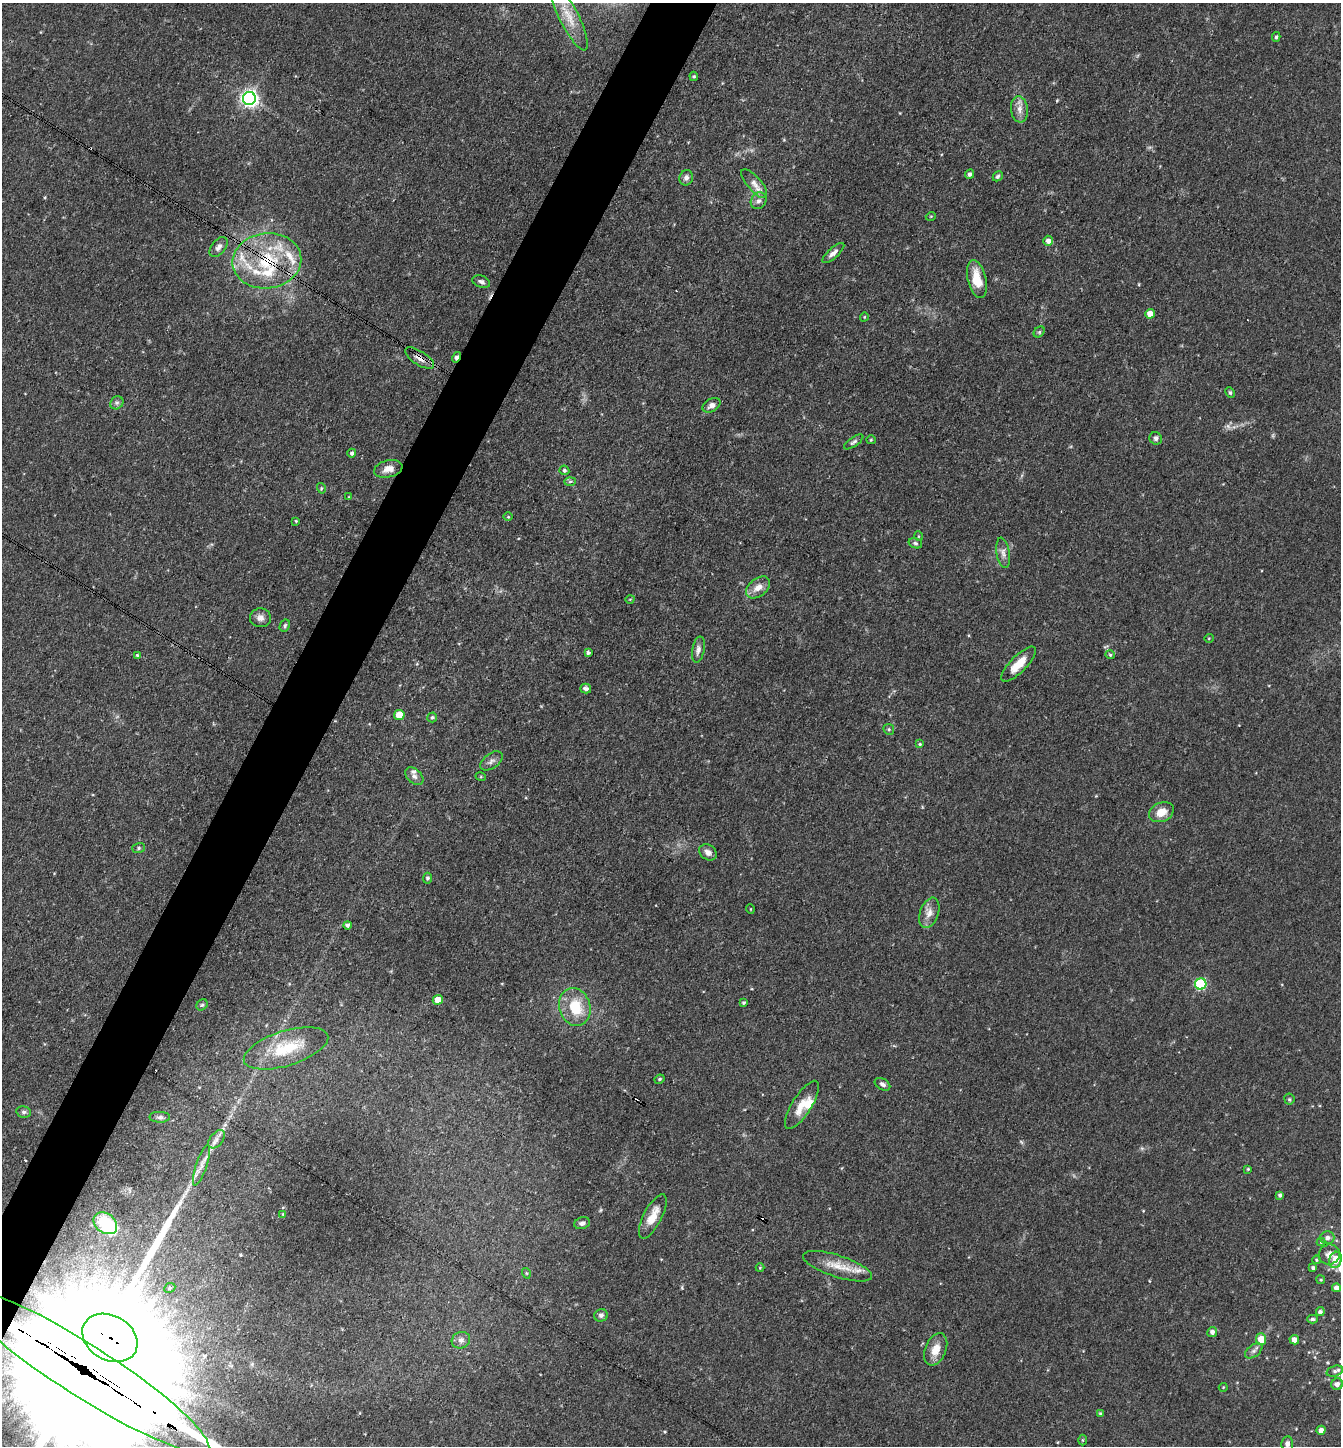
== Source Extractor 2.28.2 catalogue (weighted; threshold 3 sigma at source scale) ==
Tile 7 of 4 x 4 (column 3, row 2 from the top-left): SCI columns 2960-4298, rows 2887-4330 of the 5782 x 5773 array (HDU 1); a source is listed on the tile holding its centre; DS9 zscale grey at full resolution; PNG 1343 x 1448 px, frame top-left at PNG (2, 3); each listed source drawn as its Kron ellipse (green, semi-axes under 4 px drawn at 4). Shown black and unused: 4% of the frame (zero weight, under 3 of 4 exposures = <1% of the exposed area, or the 3 px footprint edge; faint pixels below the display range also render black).
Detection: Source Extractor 2.28.2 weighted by HDU 2 'WHT'; one run over the whole footprint, this tile lists its part. Background 0.118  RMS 0.0077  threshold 0.0347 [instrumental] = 3 sigma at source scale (4.5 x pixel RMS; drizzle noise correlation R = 1.50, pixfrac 1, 0.05/0.05 arcsec/px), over >= 5 px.
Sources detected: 126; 1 inside a brighter object's white glare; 4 cosmic-ray / hot-pixel residue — neither listed nor drawn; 7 inside a brighter listed object's ellipse — not listed separately; the other 114 listed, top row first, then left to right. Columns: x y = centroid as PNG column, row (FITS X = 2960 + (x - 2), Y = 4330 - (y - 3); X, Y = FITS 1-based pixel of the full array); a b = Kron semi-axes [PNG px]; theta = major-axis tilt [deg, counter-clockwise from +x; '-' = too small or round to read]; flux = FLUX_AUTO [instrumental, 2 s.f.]
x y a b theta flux
569 17 37 9 -63 17
1276 37 5 4 - 1.2
694 76 5 4 - 1.1
249 98 6 6 - 310
1019 109 13 8 -83 5.5
970 174 5 4 - 2.2
998 176 5 4 - 1.3
686 178 8 6 70 3.1
754 184 18 7 -49 5.7
759 201 9 7 55 3.2
931 216 5 3 - 0.67
1048 241 5 5 - 3.9
219 247 11 7 52 3.6
833 253 14 5 42 3.8
267 261 34 27 7 60
977 279 19 9 -76 16
481 282 9 6 -20 2.6
1150 314 5 4 - 7.8
864 317 4 3 - 0.56
1039 332 6 4 46 1.2
456 357 5 3 - 2.9
420 358 16 7 -33 5.7
1230 393 5 4 - 1.2
117 403 7 6 - 2
711 405 9 6 29 3.6
1156 438 6 6 - 2
871 440 5 4 - 0.83
854 442 11 4 35 1.8
352 453 4 4 - 1.7
388 469 14 8 12 6.7
564 470 5 4 - 1.5
570 481 6 4 2 1.3
321 488 5 3 - 0.87
349 497 4 3 - 0.65
508 517 5 3 - 0.67
296 521 4 4 - 0.74
918 536 5 3 - 0.62
915 543 7 5 -18 1.5
1003 553 15 6 -81 4.1
758 587 14 9 38 7
630 599 4 3 - 0.59
260 618 10 9 - 4.3
285 625 6 5 - 1.3
1209 638 5 3 - 0.66
698 650 13 6 80 3.6
588 653 4 3 - 1.8
137 655 3 3 - 0.71
1110 655 5 4 - 0.96
1018 664 23 8 45 14
586 689 5 5 - 2.5
399 715 5 5 - 16
432 717 5 5 - 1.3
889 729 6 5 - 1.2
920 744 3 3 - 0.76
491 761 12 7 36 3.6
414 776 10 7 -44 3.1
481 777 5 3 - 0.8
1161 812 13 9 24 9.6
138 848 6 5 - 1.4
708 852 9 7 -36 4.5
427 878 5 4 - 1.6
750 909 5 3 - 0.57
929 913 16 9 70 6.6
347 925 4 4 - 1.8
1201 984 6 5 - 72
438 1000 5 4 - 9.9
744 1002 4 3 - 1.2
202 1005 6 5 - 1.3
575 1007 19 15 -74 25
286 1048 44 17 17 31
660 1079 5 3 - 1.1
883 1084 8 5 -31 2.2
1289 1099 5 5 - 1.1
802 1105 28 9 58 13
24 1112 7 5 -13 1.8
160 1117 10 5 -1 2.2
217 1139 10 6 52 3.7
201 1165 21 5 71 5.7
1248 1169 4 4 - 0.76
1280 1195 4 4 - 1.6
283 1214 3 3 - 0.63
653 1216 24 9 62 12
105 1223 13 9 -38 33
582 1223 8 6 16 2.5
1327 1238 7 6 - 3.2
1321 1242 4 4 - 0.69
1329 1255 11 10 - 5.5
1316 1260 4 3 - 0.98
1335 1260 8 6 71 11
837 1266 36 11 -18 15
760 1268 4 4 - 0.75
1313 1268 4 3 - 1.5
526 1273 5 3 - 0.71
1321 1280 4 3 - 0.81
170 1288 6 4 25 1.3
1336 1288 4 4 - 4.6
1320 1311 4 4 - 1.5
601 1315 7 6 - 2.2
1312 1319 5 4 - 1.4
1212 1332 5 5 - 2.9
110 1338 29 22 -30 9100
1261 1339 6 5 - 14
461 1340 9 8 - 3.6
1294 1340 5 4 - 5.9
936 1349 17 10 67 9.9
1254 1351 10 6 38 2.7
84 1370 147 26 -32 150000
1335 1371 8 5 17 2.2
1337 1384 6 5 - 3.2
1223 1387 4 4 - 0.72
1100 1413 4 3 - 0.93
1321 1430 4 4 - 4.7
1082 1440 5 3 - 0.9
1287 1444 7 6 - 2.8
Overlapping masked pixels (flux is a lower limit): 5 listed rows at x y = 267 261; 456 357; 420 358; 110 1338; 84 1370
Isophote crosses this tile's border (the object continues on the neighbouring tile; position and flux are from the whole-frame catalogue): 1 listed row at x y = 84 1370